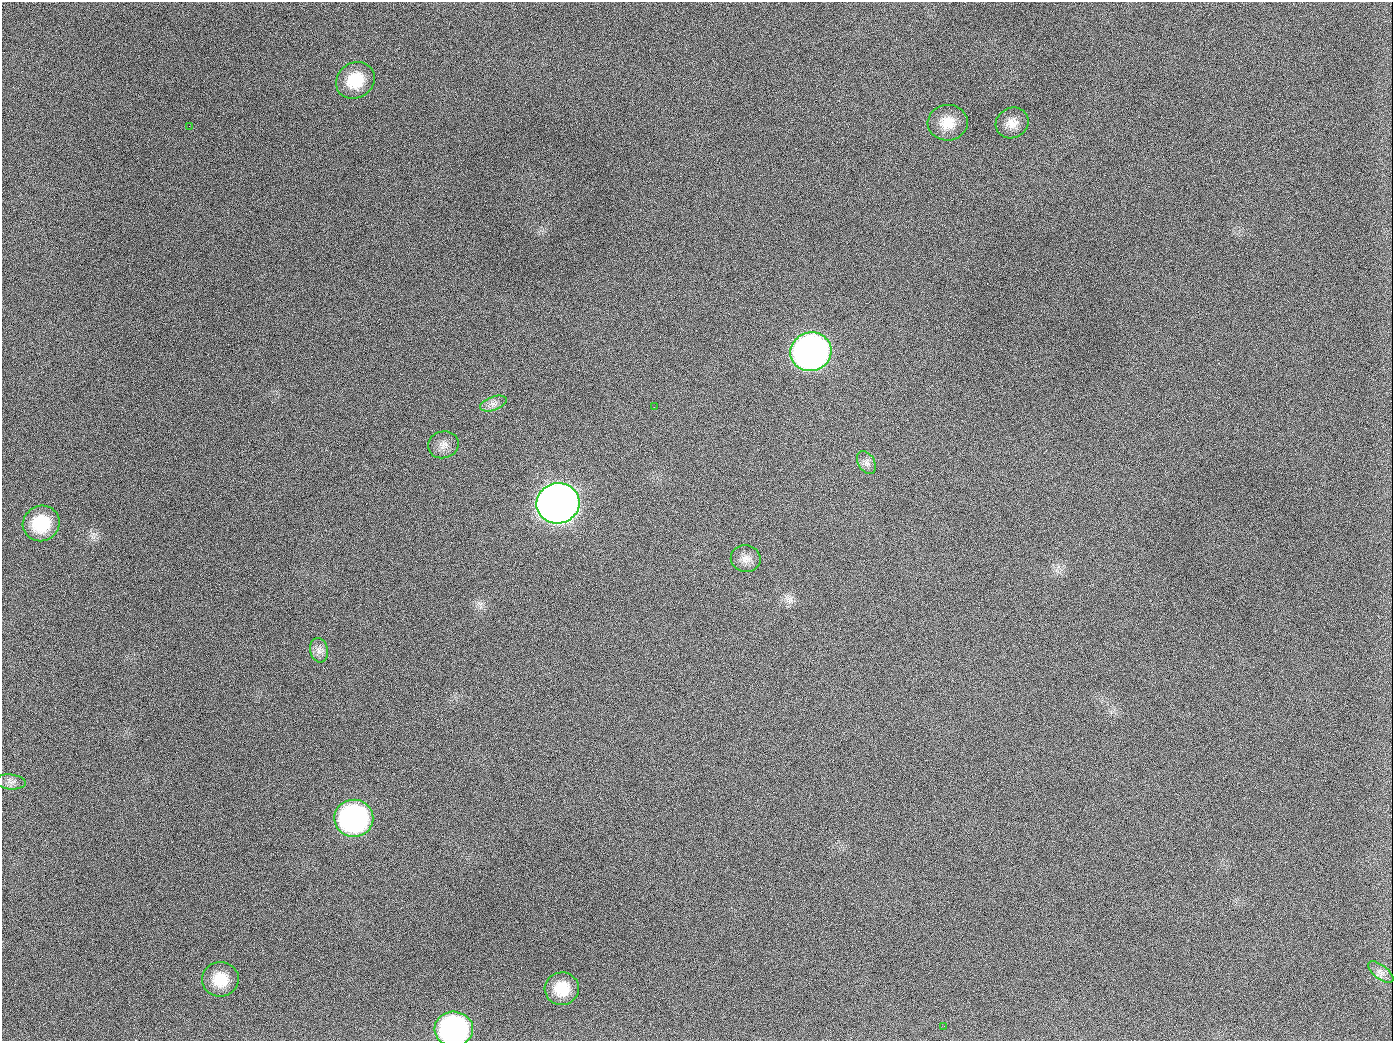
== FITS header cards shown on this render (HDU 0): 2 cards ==
NAXIS1  =                 1391
NAXIS2  =                 1039

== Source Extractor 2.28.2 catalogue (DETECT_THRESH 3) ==
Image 1391 x 1039 px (HDU 0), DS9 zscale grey, 1 PNG px = 1 image px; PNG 1395 x 1043 px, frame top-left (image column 1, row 1039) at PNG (2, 2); each listed source drawn as its Kron ellipse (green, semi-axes under 4 px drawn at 4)
Background 1410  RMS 67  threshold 201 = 3 sigma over >= 5 px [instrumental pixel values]
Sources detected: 20; all 20 listed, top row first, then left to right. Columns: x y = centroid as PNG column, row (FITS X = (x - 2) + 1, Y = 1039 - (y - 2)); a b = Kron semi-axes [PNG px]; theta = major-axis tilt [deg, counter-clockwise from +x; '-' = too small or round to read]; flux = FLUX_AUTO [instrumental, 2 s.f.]
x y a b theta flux
355 80 20 17 35 1.4e+05
948 123 20 18 6 9.2e+04
1012 123 17 15 30 5.3e+04
189 126 2 2 - 7.4e+03
811 352 21 19 19 2.5e+06
493 404 14 7 20 2.5e+04
654 407 2 2 - 4.2e+03
443 445 15 13 13 3.8e+04
866 463 12 8 -60 2.3e+04
558 503 21 20 - 5.7e+06
41 523 19 17 29 2.0e+05
746 559 15 13 -11 4.1e+04
319 650 12 9 -78 3.0e+04
11 782 15 7 -5 2.6e+04
354 818 19 18 - 1.1e+06
1381 972 15 7 -37 1.6e+04
220 979 18 17 - 1.2e+05
562 989 17 16 - 1.1e+05
944 1026 3 2 - 6.8e+03
454 1029 19 17 -3 9.7e+05
At the frame edge (FLAGS 8, measured only in part): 1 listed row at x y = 454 1029